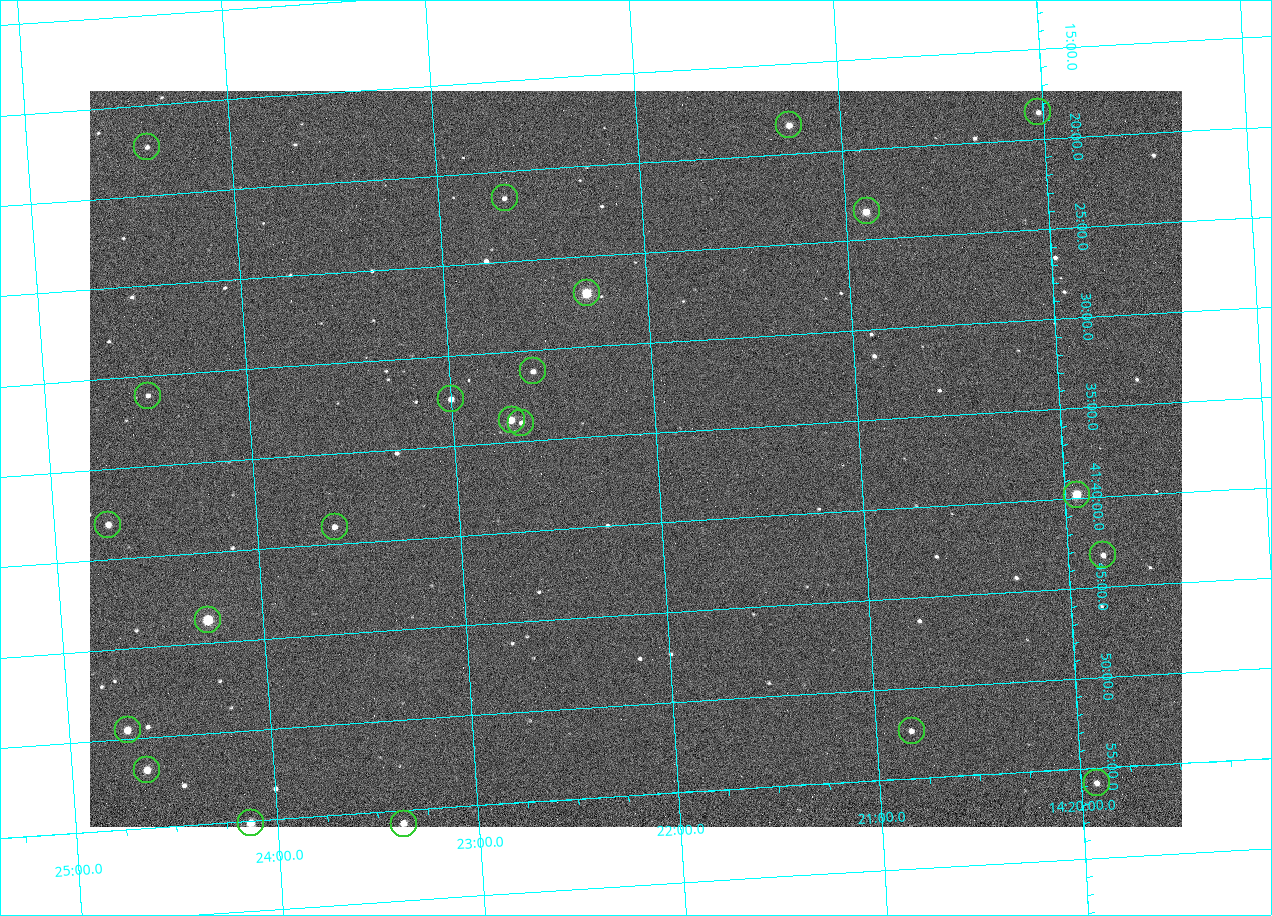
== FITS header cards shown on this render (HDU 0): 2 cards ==
NAXIS1  =                 1092 /fastest changing axis
NAXIS2  =                  736 /next to fastest changing axis

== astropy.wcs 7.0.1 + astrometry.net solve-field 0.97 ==
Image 1092 x 736 px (HDU 0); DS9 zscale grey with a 90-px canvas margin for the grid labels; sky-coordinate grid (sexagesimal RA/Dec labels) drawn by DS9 from the SOLVED WCS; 22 Tycho-2 reference stars matched to detected sources circled (green)
Header WCS: none
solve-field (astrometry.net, Tycho-2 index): SOLVED blind (the file carries no WCS)
Solved WCS: RA---TAN-SIP/DEC--TAN-SIP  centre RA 14:22:07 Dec +41:36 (215.53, +41.61 deg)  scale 3.33 arcsec/px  FOV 60.6' x 40.8'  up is -176 deg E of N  parity flipped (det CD > 0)
(file carries no celestial WCS; the grid is the blind solution)
Tycho-2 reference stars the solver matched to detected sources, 22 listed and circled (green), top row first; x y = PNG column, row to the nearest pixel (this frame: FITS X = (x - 90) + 1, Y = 736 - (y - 91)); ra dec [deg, ICRS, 3 dp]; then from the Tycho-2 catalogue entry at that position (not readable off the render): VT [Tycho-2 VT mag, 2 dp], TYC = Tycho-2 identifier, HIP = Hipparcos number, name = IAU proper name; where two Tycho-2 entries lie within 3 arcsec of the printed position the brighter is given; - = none
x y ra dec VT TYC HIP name
1038 112 215.006 +41.309 11.67 3038-298-1 - -
789 125 215.313 +41.307 10.54 3038-302-1 - -
147 147 216.103 +41.289 12.07 3038-286-1 - -
505 198 215.668 +41.358 11.71 3038-531-1 - -
867 211 215.224 +41.391 9.78 3038-588-1 - -
587 293 215.574 +41.451 8.73 3038-566-1 70240 -
533 371 215.647 +41.519 11.59 3038-488-1 - -
148 396 216.123 +41.518 12.02 3038-258-1 - -
451 399 215.750 +41.540 11.12 3038-479-1 - -
512 420 215.677 +41.563 10.23 3038-459-1 - -
521 423 215.666 +41.567 11.76 3038-461-1 - -
1077 495 214.985 +41.663 9.23 3038-464-1 - -
108 525 216.183 +41.635 11.01 3038-413-1 - -
335 527 215.904 +41.651 11.40 3038-603-1 - -
1103 555 214.956 +41.721 12.00 3038-491-1 - -
208 620 216.068 +41.729 8.81 3038-334-1 70409 -
128 730 216.177 +41.826 10.45 3038-108-1 - -
912 731 215.206 +41.873 11.51 3038-538-1 - -
147 770 216.156 +41.863 10.20 3038-555-1 - -
1097 783 214.980 +41.931 11.35 3038-237-1 - -
251 823 216.033 +41.919 10.06 3038-204-1 - -
404 824 215.843 +41.929 10.70 3038-161-1 - -